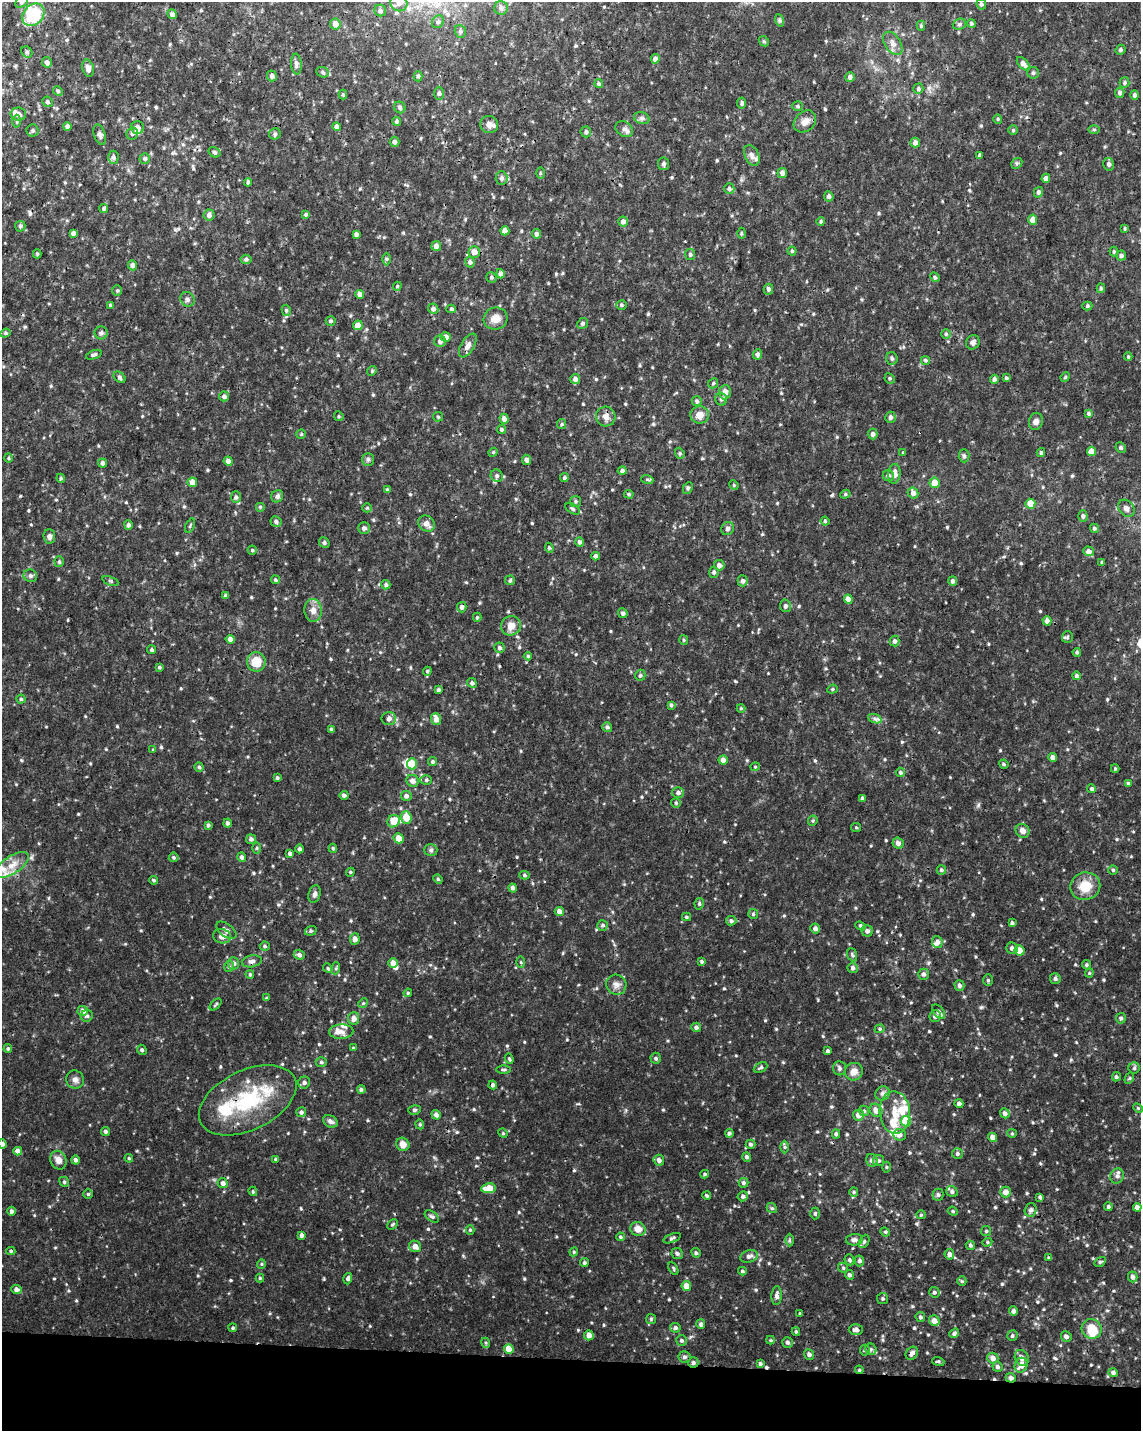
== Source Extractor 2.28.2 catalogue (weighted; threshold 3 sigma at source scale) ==
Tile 11 of 4 x 3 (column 3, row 3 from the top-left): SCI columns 2280-3418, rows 227-1655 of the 4567 x 4797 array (HDU 1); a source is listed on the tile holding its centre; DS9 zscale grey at full resolution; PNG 1143 x 1433 px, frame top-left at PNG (2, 2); each listed source drawn as its Kron ellipse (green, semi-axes under 4 px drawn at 4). Shown black and unused: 5% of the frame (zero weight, under 3 of 4 exposures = <1% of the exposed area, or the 3 px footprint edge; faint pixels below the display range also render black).
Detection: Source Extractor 2.28.2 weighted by HDU 2 'WHT'; one run over the whole footprint, this tile lists its part. Background 0.00875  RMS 0.0019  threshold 0.00841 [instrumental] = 3 sigma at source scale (4.5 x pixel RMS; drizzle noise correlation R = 1.50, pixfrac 1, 0.0396/0.0396 arcsec/px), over >= 5 px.
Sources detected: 614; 1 inside a brighter object's white glare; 3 cosmic-ray / hot-pixel residue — neither listed nor drawn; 19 inside a brighter listed object's ellipse — not listed separately; of the other 591, all 500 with FLUX_AUTO >= 0.207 (the completeness limit of this list) listed and drawn (91 fainter detections not listed), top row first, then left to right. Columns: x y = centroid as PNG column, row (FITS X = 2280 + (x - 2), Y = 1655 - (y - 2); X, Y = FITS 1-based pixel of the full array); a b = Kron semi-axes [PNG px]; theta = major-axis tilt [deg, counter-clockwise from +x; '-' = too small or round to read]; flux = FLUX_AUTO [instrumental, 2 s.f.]
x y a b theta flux
22 2 7 5 51 0.37
399 3 8 8 - 0.94
981 4 5 4 - 0.35
501 8 7 6 - 0.51
380 11 6 5 - 0.65
172 14 5 4 - 0.64
33 15 12 9 46 9.5
779 20 6 4 -71 0.31
438 22 7 5 55 0.44
971 23 4 4 - 0.33
335 24 5 5 - 1.4
959 24 7 5 20 0.37
921 26 5 4 - 0.27
460 31 6 5 - 0.41
764 41 5 4 - 0.24
893 43 13 8 -57 1.1
1120 50 5 4 - 0.31
27 52 6 5 - 0.32
655 59 4 4 - 0.86
47 62 5 5 - 0.62
296 64 10 5 -84 0.58
1023 64 8 4 -47 0.73
88 68 9 5 -76 1
323 72 6 5 - 0.33
1033 73 6 5 - 0.37
272 76 5 5 - 0.62
418 76 5 4 - 0.32
850 77 5 5 - 0.55
1124 82 5 5 - 0.3
599 84 4 4 - 0.4
918 89 5 5 - 0.38
58 91 5 4 - 0.26
439 93 6 4 90 0.38
1120 93 5 4 - 0.48
343 95 5 4 - 0.22
1135 95 5 4 - 0.42
47 102 5 5 - 0.39
742 103 5 4 - 0.42
798 106 5 5 - 0.27
400 107 6 5 - 0.49
18 114 8 6 -1 0.81
642 118 8 6 -20 0.5
998 119 4 4 - 0.22
17 121 6 4 -89 0.32
396 121 4 4 - 0.33
805 121 12 10 41 1.3
489 124 9 8 - 1.1
67 126 4 4 - 0.74
336 127 4 4 - 0.73
137 128 6 6 - 1
624 129 9 7 -35 0.78
33 130 6 6 - 0.31
1013 130 5 4 - 0.22
1094 130 6 4 0 0.22
586 132 5 5 - 0.43
132 134 6 6 - 0.45
275 134 6 5 - 0.41
100 135 10 5 -73 0.62
395 142 5 5 - 0.47
915 143 5 5 - 0.86
214 152 6 5 - 0.32
752 155 11 7 -65 0.83
980 155 4 3 - 0.32
113 157 6 5 - 0.49
145 159 5 5 - 0.41
1017 163 6 4 42 0.32
664 164 6 5 - 0.39
1109 164 6 5 - 0.5
540 173 5 3 - 0.22
782 173 5 4 - 0.71
502 178 7 6 - 0.57
1046 178 4 4 - 0.82
248 182 4 3 - 0.4
729 189 5 5 - 0.41
1038 192 5 4 - 0.47
829 196 5 5 - 0.49
104 208 4 4 - 0.38
306 214 4 3 - 0.34
209 215 5 5 - 0.61
1032 220 5 4 - 1
623 221 5 5 - 0.79
821 222 4 4 - 0.32
20 226 5 5 - 0.37
1125 228 4 3 - 0.21
505 231 4 4 - 1.4
73 233 4 4 - 0.79
741 233 5 3 - 0.23
356 234 4 4 - 0.62
537 234 5 4 - 0.63
436 246 5 5 - 0.97
792 251 4 4 - 0.27
1114 251 5 4 - 0.23
474 252 6 5 - 1.4
37 254 4 4 - 0.25
690 255 5 5 - 0.31
1121 256 5 4 - 0.5
246 259 5 4 - 0.38
386 259 6 4 -90 0.28
470 262 5 4 - 0.42
132 265 5 4 - 0.61
500 274 4 4 - 0.74
491 277 5 5 - 0.36
935 277 5 4 - 0.27
397 286 4 4 - 0.21
1101 288 5 4 - 0.28
768 289 5 5 - 0.48
117 290 5 4 - 0.24
360 294 4 4 - 0.98
187 299 7 6 - 0.49
110 305 3 3 - 0.22
621 305 5 4 - 0.27
1087 306 5 4 - 0.26
433 309 5 5 - 0.6
451 309 5 4 - 0.32
286 310 5 4 - 0.3
496 319 12 11 - 1.6
331 321 5 5 - 0.34
583 323 5 5 - 0.4
358 325 5 4 - 1.7
5 333 5 4 - 0.24
101 333 6 6 - 0.46
946 334 5 5 - 0.28
446 337 5 5 - 1
440 341 6 6 - 0.67
973 342 7 6 - 0.57
468 345 13 6 60 1
757 354 5 4 - 0.51
94 355 8 4 20 0.39
1128 357 4 3 - 0.24
892 358 6 5 - 0.41
925 360 5 4 - 0.3
372 371 5 4 - 0.23
119 377 7 5 -41 0.36
1065 377 5 4 - 0.26
890 378 5 4 - 0.28
1006 378 3 3 - 0.32
575 379 5 5 - 0.65
994 379 4 4 - 0.5
713 383 5 4 - 0.25
725 392 7 5 87 1
224 396 5 5 - 0.51
721 399 6 6 - 0.48
697 401 5 4 - 0.38
1089 413 4 4 - 0.3
700 415 9 8 - 1.5
339 416 5 4 - 0.25
606 416 10 9 - 1.1
438 417 5 4 - 0.23
890 417 5 5 - 0.4
504 419 5 4 - 0.88
1036 421 8 7 - 0.66
562 424 5 4 - 0.26
501 429 5 4 - 0.3
301 434 5 4 - 0.23
873 434 5 5 - 0.63
1121 448 5 5 - 0.35
1092 451 4 4 - 1.9
493 452 4 4 - 0.23
1041 452 4 3 - 0.3
680 453 6 4 -70 0.28
903 453 4 4 - 0.21
964 456 6 5 - 0.36
8 458 4 4 - 0.21
368 459 6 5 - 0.37
526 460 5 4 - 0.67
228 461 4 4 - 0.72
103 463 4 4 - 0.56
622 471 4 4 - 0.54
894 474 10 6 85 1.2
497 476 6 6 - 0.49
888 476 6 5 - 0.44
61 478 4 4 - 0.24
564 478 4 4 - 0.37
647 479 6 4 -19 0.26
192 482 5 4 - 1.6
935 483 5 5 - 2
734 485 5 4 - 0.25
688 488 6 4 62 0.31
387 490 4 4 - 0.39
913 493 6 5 - 0.84
629 494 5 3 - 0.25
845 494 5 4 - 0.26
277 496 6 5 - 0.61
236 497 6 5 - 0.4
576 501 5 5 - 0.31
1030 504 5 5 - 2.6
260 507 5 5 - 0.28
367 508 5 4 - 0.22
1126 508 9 7 -48 0.75
573 509 8 4 -31 0.34
1083 516 6 4 -89 0.4
825 521 4 4 - 0.21
276 522 5 5 - 0.47
427 524 9 7 -43 1.1
128 525 5 4 - 0.52
190 526 8 3 63 0.22
364 528 6 5 - 0.57
1094 528 5 4 - 0.33
728 529 7 6 - 0.48
49 536 7 6 - 0.57
579 542 5 4 - 0.53
324 543 6 5 - 0.3
549 548 5 4 - 0.23
252 550 4 4 - 0.27
1088 551 5 5 - 0.89
596 556 4 4 - 0.67
59 562 5 4 - 0.31
1102 562 4 3 - 0.28
719 565 5 5 - 0.71
714 572 5 5 - 0.46
30 576 7 6 - 0.44
275 580 4 4 - 0.25
510 580 5 5 - 0.24
110 581 8 4 -22 0.29
743 581 5 5 - 0.51
953 581 5 4 - 0.49
386 585 4 4 - 0.42
226 596 4 4 - 0.47
848 599 4 4 - 1.7
785 606 6 5 - 0.51
462 607 5 4 - 0.58
313 610 11 8 -86 1.2
623 613 5 4 - 0.45
477 617 4 4 - 0.25
1047 621 4 4 - 0.74
511 626 10 9 - 1.4
1067 637 6 5 - 0.33
230 639 4 4 - 0.92
684 640 5 4 - 0.23
895 641 5 5 - 0.49
500 648 5 5 - 0.41
152 650 4 4 - 0.39
1077 652 4 4 - 0.29
528 656 4 4 - 0.29
256 662 9 9 - 3.2
159 667 4 4 - 0.26
427 671 4 4 - 0.26
640 675 6 5 - 0.36
1076 676 4 4 - 0.45
472 683 5 4 - 0.49
832 689 5 4 - 0.25
438 690 4 3 - 0.35
21 699 4 4 - 0.26
671 705 4 3 - 0.33
741 708 4 4 - 0.21
389 719 7 6 - 0.71
436 719 6 5 - 1.3
875 719 7 4 -19 0.45
607 727 5 4 - 0.37
331 729 4 3 - 0.35
153 750 4 4 - 0.21
1053 757 4 4 - 1.1
723 760 4 4 - 1.1
432 762 4 4 - 0.34
412 764 5 5 - 3.1
1004 764 5 4 - 0.22
199 767 4 4 - 0.3
755 767 4 4 - 0.21
1115 769 4 4 - 0.22
900 772 5 4 - 0.31
277 778 4 4 - 0.31
426 780 6 5 - 0.34
413 781 6 6 - 0.88
1128 783 4 3 - 0.23
1092 789 4 4 - 0.32
678 793 6 5 - 0.56
344 795 4 4 - 0.44
406 796 5 5 - 0.6
862 798 4 3 - 0.28
676 803 5 4 - 0.26
406 817 6 5 - 3.2
394 821 6 6 - 2.8
813 821 5 4 - 0.25
227 823 4 4 - 0.51
208 825 4 4 - 0.32
856 827 5 4 - 0.22
1022 831 7 6 - 0.96
399 838 5 5 - 2
251 839 5 4 - 0.52
898 843 5 5 - 0.75
257 848 6 4 89 0.24
333 848 4 4 - 0.25
300 849 4 4 - 0.41
431 850 6 5 - 0.37
290 853 4 4 - 0.53
174 857 5 5 - 0.3
242 857 5 4 - 0.5
12 865 19 8 34 2.4
941 870 5 4 - 0.34
1113 870 4 4 - 0.25
350 872 4 4 - 0.22
524 875 5 4 - 0.3
438 879 5 4 - 0.24
153 880 4 3 - 0.27
1085 886 15 14 - 3.4
513 888 4 4 - 0.54
315 894 9 6 74 0.61
699 904 6 4 77 0.3
559 911 4 4 - 1.1
753 914 5 5 - 0.26
686 917 4 4 - 0.23
731 921 5 4 - 0.44
1012 923 4 3 - 0.38
603 925 5 5 - 0.33
860 926 5 4 - 0.26
815 929 5 5 - 0.68
226 930 11 6 -37 0.91
311 931 6 4 20 0.28
867 931 6 5 - 0.59
222 936 9 7 -11 1.4
355 939 6 5 - 0.82
937 942 6 5 - 0.76
265 946 5 4 - 0.32
1012 948 5 5 - 0.6
1019 950 5 5 - 1.8
299 955 5 5 - 0.54
852 955 7 4 -70 0.32
252 961 10 6 11 0.57
702 961 4 4 - 0.31
521 962 5 4 - 0.24
234 963 6 5 - 0.58
393 963 5 5 - 1.1
1086 965 4 4 - 0.29
229 966 6 4 75 0.34
328 968 5 4 - 0.21
336 968 6 4 72 0.26
853 968 5 5 - 0.56
1089 973 4 4 - 0.21
250 974 4 3 - 0.26
923 974 5 5 - 0.5
1055 979 5 5 - 0.46
988 980 6 5 - 0.3
616 985 10 10 - 0.98
959 985 5 5 - 0.51
408 993 4 3 - 0.22
267 998 4 3 - 0.23
363 1003 5 4 - 0.22
216 1004 7 3 45 0.24
83 1011 5 5 - 1.2
939 1012 8 5 -50 0.61
87 1016 6 6 - 0.38
935 1016 6 5 - 0.54
354 1018 6 5 - 0.98
1121 1018 5 5 - 0.34
696 1027 5 4 - 0.43
880 1029 5 4 - 0.25
341 1032 12 7 3 1
353 1048 4 3 - 0.21
8 1049 4 4 - 0.31
142 1050 5 4 - 0.35
828 1051 4 3 - 0.4
656 1058 6 5 - 0.36
509 1059 5 4 - 0.25
321 1062 5 5 - 0.31
761 1067 7 4 27 0.37
839 1068 7 6 - 0.43
1134 1068 5 5 - 0.32
504 1070 7 3 0 0.28
854 1072 9 8 - 1.2
1116 1077 5 4 - 0.35
1129 1078 6 4 59 0.24
75 1080 9 8 - 0.83
304 1082 6 6 - 0.53
493 1085 4 4 - 0.48
361 1089 4 4 - 0.38
882 1093 7 6 - 0.62
248 1100 52 30 26 16
959 1104 4 4 - 0.59
1138 1108 5 4 - 0.22
414 1110 6 5 - 0.32
876 1110 7 6 - 1.2
864 1111 5 5 - 0.35
301 1112 5 5 - 0.43
895 1113 21 15 -86 3.6
1005 1113 5 4 - 0.57
436 1115 5 4 - 0.81
858 1115 5 5 - 1.1
330 1121 8 5 -30 0.73
906 1121 5 5 - 5.6
420 1124 5 4 - 0.25
105 1131 4 4 - 0.45
503 1133 5 4 - 0.22
729 1133 4 4 - 0.37
1012 1133 5 4 - 0.23
836 1134 4 4 - 0.39
899 1135 6 6 - 0.74
993 1137 5 4 - 1.3
2 1144 4 4 - 0.48
403 1144 7 6 - 1.4
751 1144 5 4 - 0.44
785 1147 6 4 -89 0.28
18 1151 4 4 - 1.2
957 1153 5 5 - 0.37
747 1157 5 4 - 0.42
129 1158 4 3 - 0.21
276 1159 4 3 - 0.29
58 1160 9 8 - 1.2
75 1160 4 4 - 0.5
659 1160 5 5 - 0.72
872 1160 6 6 - 0.63
879 1161 5 5 - 0.38
887 1167 5 3 - 0.21
705 1174 4 3 - 0.25
1117 1176 8 6 64 0.61
64 1182 5 4 - 0.27
223 1183 5 5 - 0.61
743 1183 5 5 - 0.36
489 1188 7 5 8 2.9
253 1191 5 3 - 0.22
952 1191 6 5 - 0.46
854 1192 5 4 - 0.26
1005 1192 5 5 - 1.1
88 1194 4 4 - 0.23
938 1195 6 5 - 0.39
707 1196 4 4 - 0.29
743 1196 5 5 - 0.44
1040 1197 4 4 - 0.34
1108 1207 4 4 - 0.36
1137 1207 4 4 - 0.69
772 1208 5 4 - 0.3
1031 1210 7 6 - 0.52
11 1211 4 4 - 0.51
953 1211 5 4 - 0.25
815 1213 6 4 89 0.33
921 1215 5 4 - 0.21
432 1216 8 5 -35 0.38
392 1224 6 3 45 0.22
638 1229 8 7 - 1.4
470 1230 4 4 - 0.24
986 1231 5 5 - 0.27
885 1232 5 4 - 0.25
302 1235 4 3 - 0.47
620 1237 4 4 - 0.27
672 1238 9 3 20 0.33
789 1240 6 4 89 0.25
854 1240 8 6 5 0.59
864 1241 7 4 63 0.36
987 1242 5 4 - 0.24
970 1245 5 4 - 0.31
415 1246 6 5 - 1.3
11 1251 4 4 - 0.25
574 1252 4 4 - 0.24
677 1253 6 5 - 0.42
696 1253 5 4 - 0.33
949 1254 5 4 - 0.74
749 1256 9 6 18 0.65
1049 1258 4 3 - 0.24
849 1260 5 4 - 0.35
859 1261 5 5 - 0.49
1100 1262 6 4 30 0.3
584 1263 4 4 - 0.31
261 1264 5 4 - 0.23
673 1268 7 3 -61 0.22
843 1268 5 4 - 0.29
742 1271 4 3 - 0.27
849 1275 5 4 - 0.48
1133 1277 5 4 - 0.63
260 1278 4 4 - 0.25
348 1279 6 4 74 0.52
962 1281 5 4 - 0.24
686 1286 5 4 - 1.5
16 1289 5 4 - 0.73
934 1292 5 5 - 0.35
777 1295 9 5 87 0.62
883 1299 5 5 - 0.31
1013 1311 5 4 - 0.55
800 1314 3 3 - 0.23
920 1317 5 5 - 0.38
651 1319 5 5 - 0.25
934 1321 5 5 - 1.1
701 1324 5 4 - 0.43
233 1328 4 4 - 0.29
675 1328 5 5 - 0.43
1092 1329 10 9 - 3.8
856 1330 7 5 -2 0.71
796 1332 4 3 - 0.28
954 1333 5 4 - 0.46
589 1335 5 5 - 1.1
1012 1336 5 5 - 0.3
1066 1336 5 5 - 0.66
681 1340 5 5 - 0.4
770 1340 4 4 - 0.21
787 1342 5 5 - 0.46
486 1343 5 3 - 0.24
509 1349 5 4 - 2.3
871 1349 6 5 - 0.35
865 1350 5 5 - 0.27
912 1353 7 5 51 0.64
809 1354 5 5 - 0.5
684 1357 6 5 - 0.48
993 1358 5 5 - 0.99
1022 1358 8 6 -62 0.88
938 1361 6 4 -18 0.26
693 1363 5 5 - 0.4
760 1364 4 4 - 0.34
1021 1365 7 6 - 1.5
997 1367 5 5 - 0.48
859 1370 4 4 - 0.21
1113 1373 5 4 - 0.5
1011 1378 5 4 - 0.65
Overlapping masked pixels (flux is a lower limit): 5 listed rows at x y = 248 1100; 1092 1329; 693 1363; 859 1370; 1011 1378
Isophote crosses this tile's border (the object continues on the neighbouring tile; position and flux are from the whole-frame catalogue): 4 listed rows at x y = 22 2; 399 3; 33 15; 2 1144